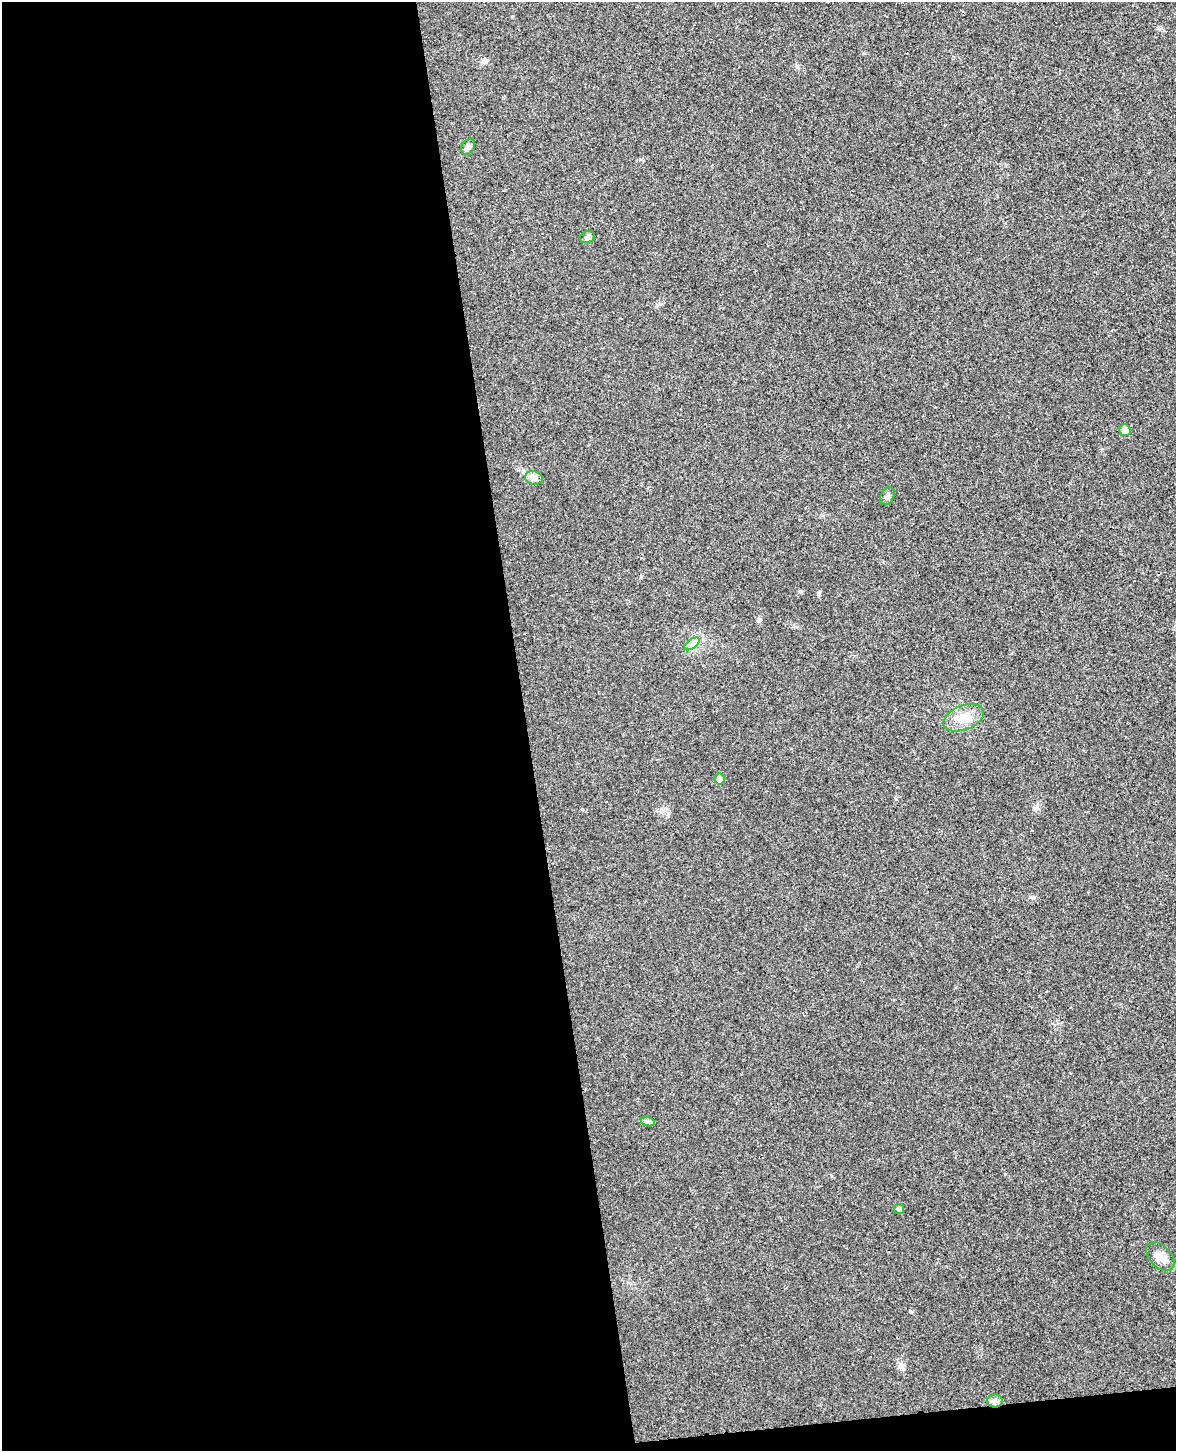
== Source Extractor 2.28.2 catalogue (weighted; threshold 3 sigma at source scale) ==
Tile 9 of 4 x 3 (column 1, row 3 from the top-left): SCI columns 57-1230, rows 145-1593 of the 4811 x 4744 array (HDU 1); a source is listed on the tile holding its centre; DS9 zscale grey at full resolution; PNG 1178 x 1453 px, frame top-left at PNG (2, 2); each listed source drawn as its Kron ellipse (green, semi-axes under 4 px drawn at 4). Shown black and unused: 46% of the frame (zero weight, under 3 of 4 exposures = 6% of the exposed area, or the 3 px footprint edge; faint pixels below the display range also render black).
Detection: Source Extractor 2.28.2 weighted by HDU 2 'WHT'; one run over the whole footprint, this tile lists its part. Background 0.0202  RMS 0.0063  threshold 0.0282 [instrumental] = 3 sigma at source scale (4.5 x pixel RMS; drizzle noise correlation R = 1.50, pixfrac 1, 0.05/0.05 arcsec/px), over >= 5 px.
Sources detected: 12; all 12 listed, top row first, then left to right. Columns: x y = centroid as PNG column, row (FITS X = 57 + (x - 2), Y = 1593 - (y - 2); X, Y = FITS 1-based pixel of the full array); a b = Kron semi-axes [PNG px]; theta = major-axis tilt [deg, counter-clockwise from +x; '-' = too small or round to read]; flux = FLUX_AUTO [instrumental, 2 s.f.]
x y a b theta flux
468 147 9 6 62 2
587 237 8 6 23 1.6
1125 430 6 5 - 5.4
534 478 9 6 -11 2.4
887 496 9 6 63 2.1
692 644 9 4 37 2.3
964 718 21 12 21 9.5
719 779 5 5 - 4.4
648 1122 7 4 -18 1.4
899 1209 5 5 - 2.2
1160 1256 17 10 -47 6
995 1401 8 6 0 1.9
Unlisted compact peaks at least as high as the median listed source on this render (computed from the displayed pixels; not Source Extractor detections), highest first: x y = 911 1312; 819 592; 800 591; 1030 897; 582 809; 483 62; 759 621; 1005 1174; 657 305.